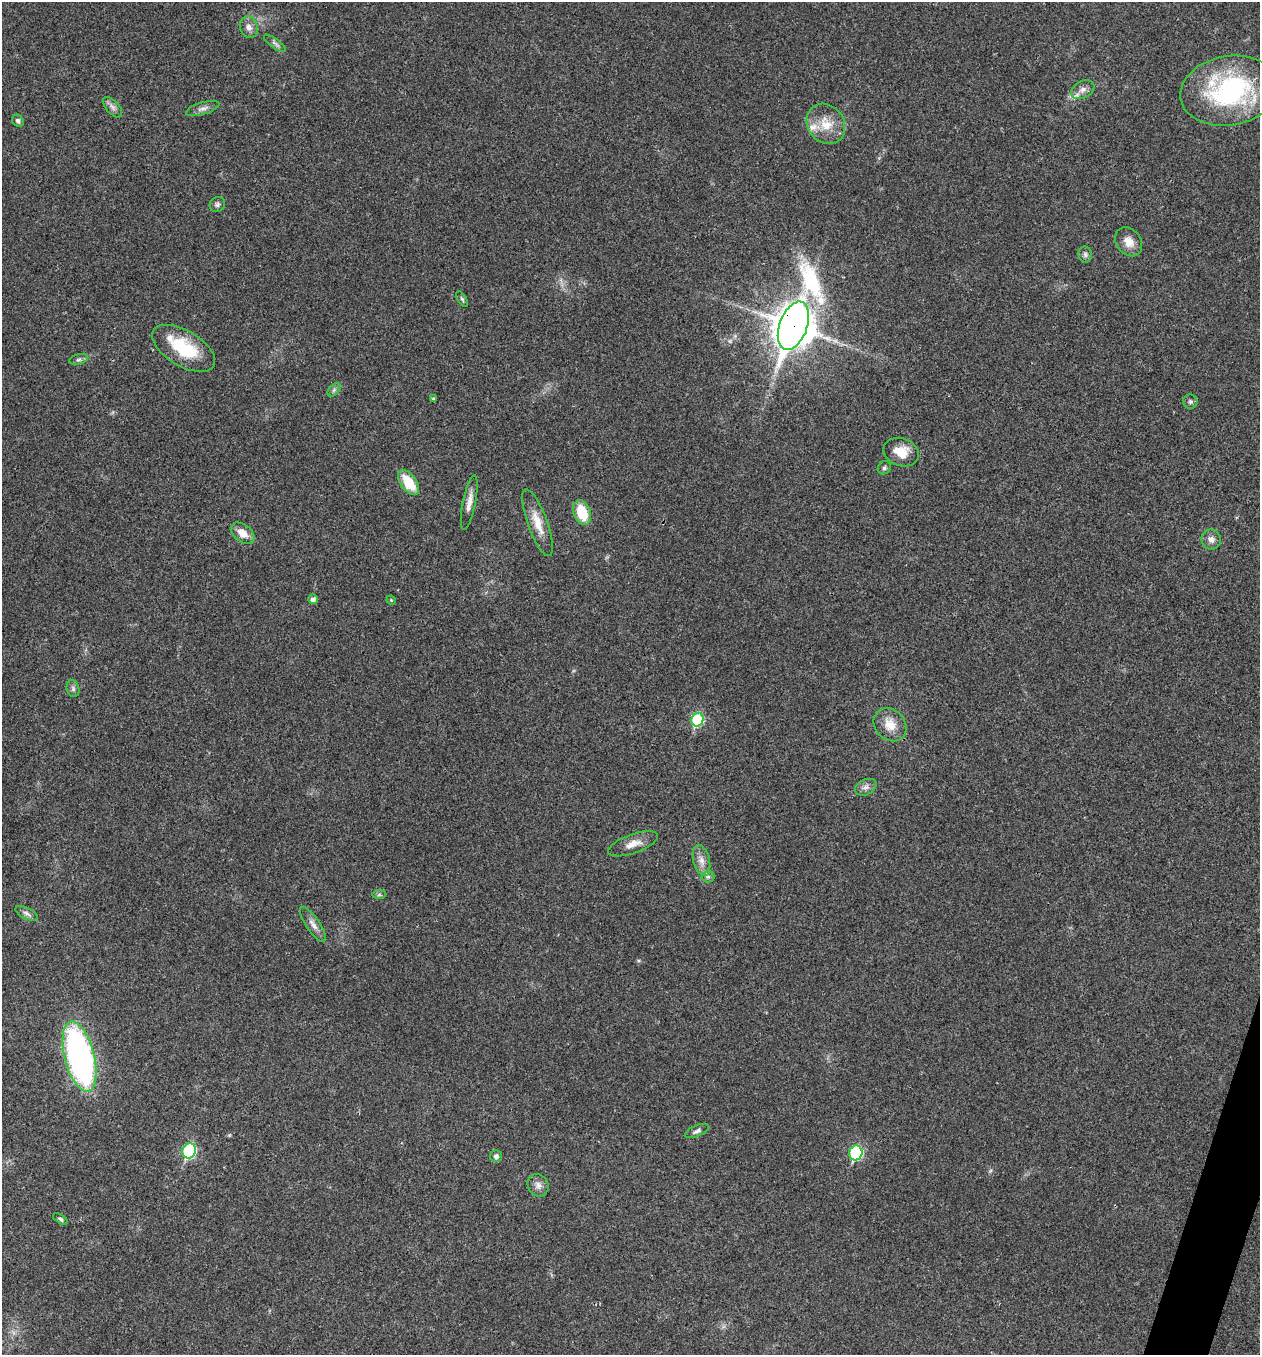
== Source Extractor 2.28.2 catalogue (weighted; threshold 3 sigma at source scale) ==
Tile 6 of 4 x 4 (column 2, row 2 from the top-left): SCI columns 1525-2782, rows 2708-4060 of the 5432 x 5418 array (HDU 1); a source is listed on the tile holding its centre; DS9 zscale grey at full resolution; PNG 1262 x 1357 px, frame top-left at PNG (2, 2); each listed source drawn as its Kron ellipse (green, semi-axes under 4 px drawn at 4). Shown black and unused: <1% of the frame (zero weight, under 3 of 4 exposures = <1% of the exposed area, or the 3 px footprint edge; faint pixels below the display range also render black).
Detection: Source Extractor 2.28.2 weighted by HDU 2 'WHT'; one run over the whole footprint, this tile lists its part. Background 0.0221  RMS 0.0041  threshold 0.0183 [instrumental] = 3 sigma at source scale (4.5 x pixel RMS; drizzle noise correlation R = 1.50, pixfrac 1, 0.05/0.05 arcsec/px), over >= 5 px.
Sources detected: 47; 2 inside a brighter listed object's ellipse — not listed separately; the other 45 listed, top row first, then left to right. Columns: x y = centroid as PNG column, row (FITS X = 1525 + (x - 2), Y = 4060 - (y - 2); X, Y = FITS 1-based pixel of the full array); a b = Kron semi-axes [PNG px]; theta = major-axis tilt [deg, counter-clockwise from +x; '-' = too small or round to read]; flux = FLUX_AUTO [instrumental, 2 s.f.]
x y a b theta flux
249 27 11 8 -73 2.3
275 43 13 4 -36 1.3
1083 90 12 8 29 2.6
1229 91 50 34 10 61
113 107 12 6 -49 1.7
203 108 17 6 16 2
18 121 6 5 - 1
826 124 21 18 -52 8.7
217 204 8 7 - 1.1
1129 242 16 12 -53 4.4
1085 255 8 7 - 1.2
462 299 8 3 -58 0.69
793 326 25 14 69 1100
184 348 35 17 -31 19
79 359 9 5 12 1
334 390 8 4 46 0.98
433 399 4 3 - 0.63
1190 402 7 7 - 1
901 452 18 13 -20 7.2
884 468 7 6 - 0.9
409 482 14 8 -54 12
469 502 28 6 79 3.5
582 513 13 8 -70 12
538 523 35 10 -70 7.2
243 533 13 8 -38 4.3
1211 540 10 9 - 2.3
313 599 5 4 - 1.6
391 600 5 3 - 0.4
73 689 8 6 -75 1.1
697 720 7 6 - 30
890 725 18 15 -48 6.2
866 787 11 7 25 1.8
633 844 26 9 20 4.5
701 860 16 8 -75 3.2
708 877 6 5 - 0.85
379 895 7 4 0 0.74
26 913 12 5 -26 1.5
313 925 20 7 -56 2.7
80 1057 36 15 -76 130
697 1131 13 5 23 1.4
189 1151 8 6 68 41
856 1153 7 6 - 39
496 1156 6 5 - 1.3
538 1185 12 10 -60 2.4
60 1219 8 4 -32 0.79
Overlapping masked pixels (flux is a lower limit): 1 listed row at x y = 793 326